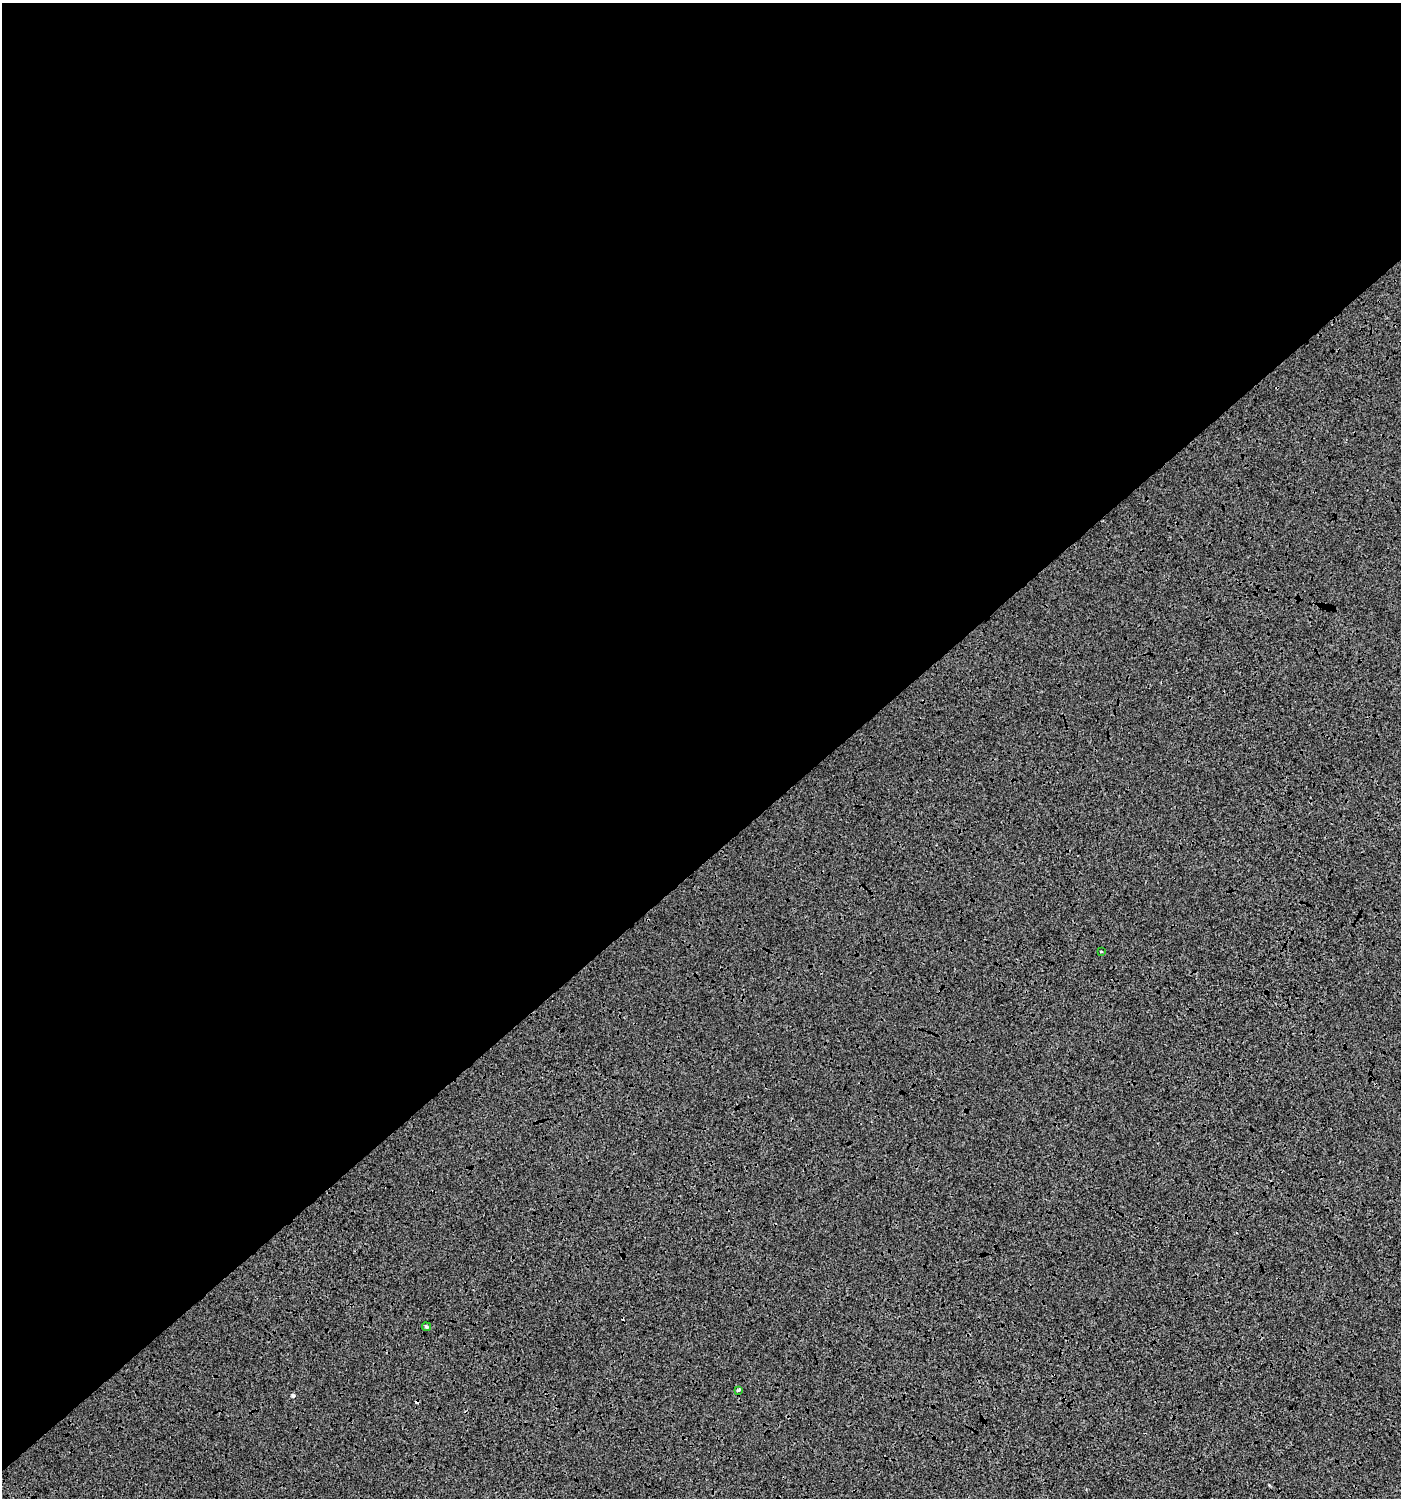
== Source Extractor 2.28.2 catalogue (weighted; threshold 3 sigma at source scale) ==
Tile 2 of 4 x 4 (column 2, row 1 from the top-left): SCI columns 1603-3001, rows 4489-5984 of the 5940 x 5991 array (HDU 1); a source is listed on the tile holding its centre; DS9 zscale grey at full resolution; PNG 1403 x 1500 px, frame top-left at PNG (2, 3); each listed source drawn as its Kron ellipse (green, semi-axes under 4 px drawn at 4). Shown black and unused: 58% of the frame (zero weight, under 3 of 4 exposures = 2% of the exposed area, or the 3 px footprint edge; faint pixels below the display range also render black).
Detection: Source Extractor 2.28.2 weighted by HDU 2 'WHT'; one run over the whole footprint, this tile lists its part. Background 7.79e-04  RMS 0.0064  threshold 0.0289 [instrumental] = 3 sigma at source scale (4.5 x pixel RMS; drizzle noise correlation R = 1.50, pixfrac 1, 0.0396/0.0396 arcsec/px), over >= 5 px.
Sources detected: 5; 2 cosmic-ray / hot-pixel residue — neither listed nor drawn; the other 3 listed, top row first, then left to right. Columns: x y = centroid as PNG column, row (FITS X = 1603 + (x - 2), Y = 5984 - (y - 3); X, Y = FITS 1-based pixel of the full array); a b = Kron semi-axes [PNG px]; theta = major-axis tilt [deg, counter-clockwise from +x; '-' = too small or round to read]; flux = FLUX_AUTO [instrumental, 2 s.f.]
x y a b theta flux
1101 951 4 2 - 0.48
426 1327 4 4 - 1.3
738 1390 3 3 - 3.3